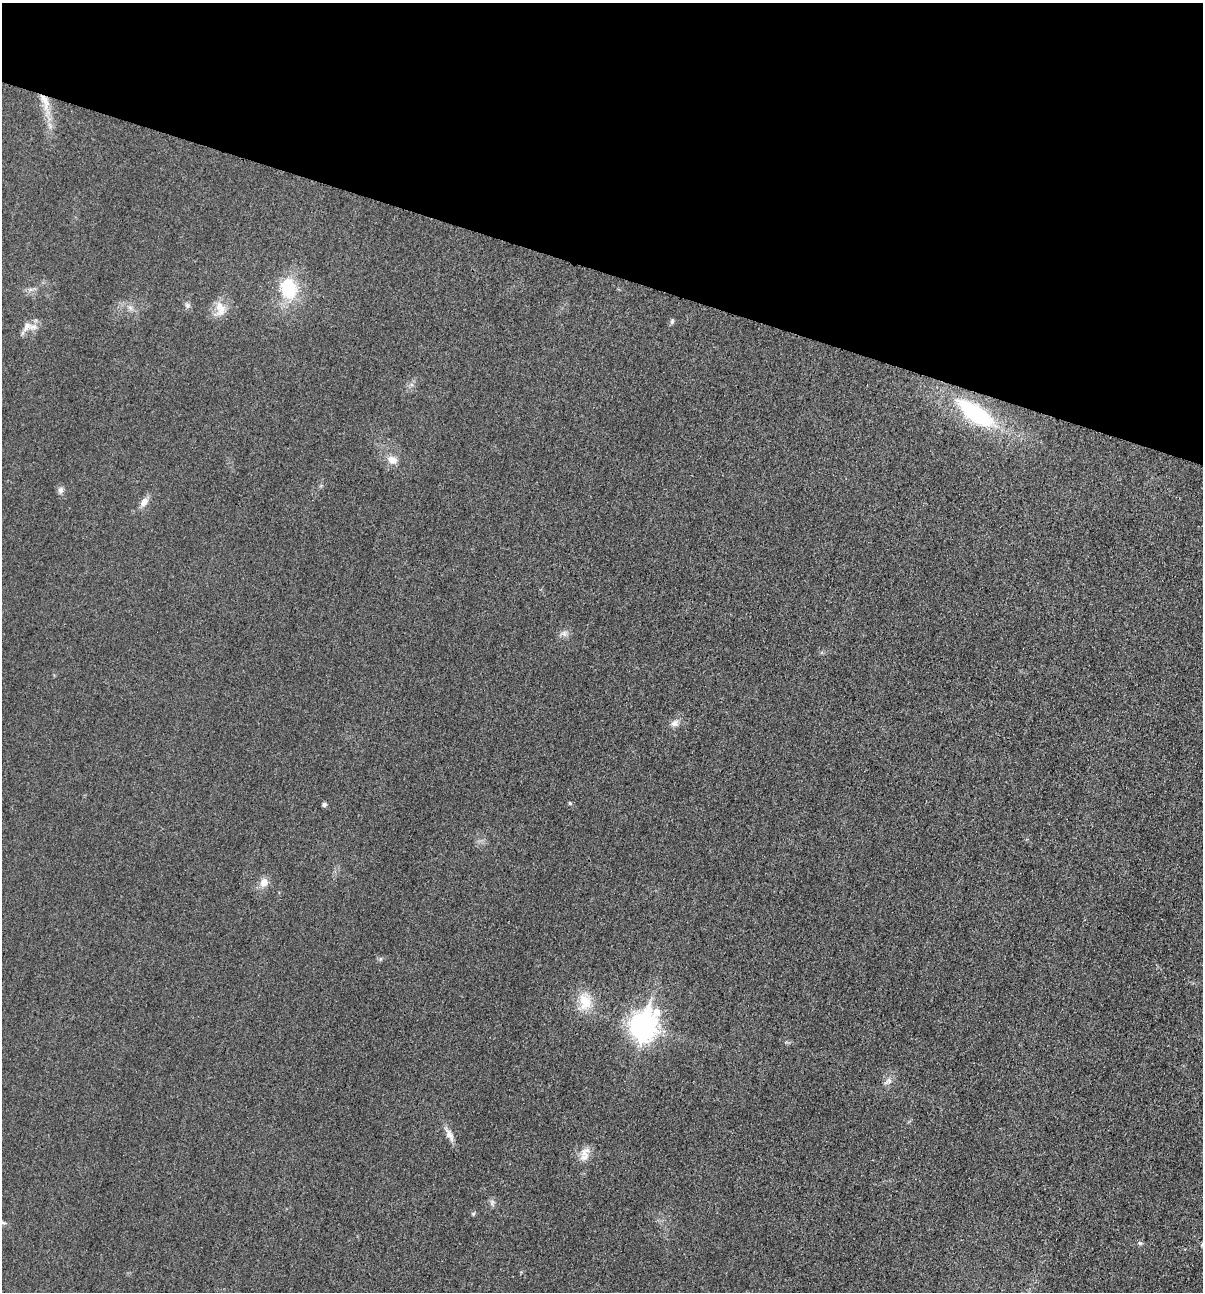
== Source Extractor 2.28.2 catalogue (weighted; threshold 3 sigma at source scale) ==
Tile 2 of 4 x 4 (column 2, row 1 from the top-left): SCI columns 1331-2531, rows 3881-5170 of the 5200 x 5181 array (HDU 1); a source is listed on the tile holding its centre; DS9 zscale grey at full resolution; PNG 1205 x 1294 px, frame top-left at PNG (2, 3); no overlay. Shown black and unused: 21% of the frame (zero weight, under 3 of 4 exposures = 1% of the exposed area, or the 3 px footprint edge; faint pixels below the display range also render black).
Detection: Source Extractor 2.28.2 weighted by HDU 2 'WHT'; one run over the whole footprint, this tile lists its part. Background 0.0299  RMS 0.0059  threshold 0.0265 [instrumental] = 3 sigma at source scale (4.5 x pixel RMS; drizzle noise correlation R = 1.50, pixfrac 1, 0.05/0.05 arcsec/px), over >= 5 px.
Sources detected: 27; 1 inside a brighter listed object's ellipse — not listed separately; the other 26 listed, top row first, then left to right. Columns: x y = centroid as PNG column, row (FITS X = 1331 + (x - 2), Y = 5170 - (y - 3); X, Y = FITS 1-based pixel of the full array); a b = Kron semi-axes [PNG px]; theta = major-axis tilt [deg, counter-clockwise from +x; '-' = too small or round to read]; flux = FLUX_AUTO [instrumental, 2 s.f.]
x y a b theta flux
45 101 26 10 -76 11
288 289 22 17 -75 30
187 305 8 7 - 1.7
130 308 8 5 -45 1.8
220 309 22 14 -84 8.2
672 321 7 5 81 1.2
27 326 14 9 51 4.2
975 413 49 19 -34 58
392 460 12 9 -18 5.5
61 490 9 7 68 2.2
144 502 12 8 51 4.3
564 634 10 8 3 2.6
675 723 12 9 25 3.3
570 803 5 4 - 0.92
324 804 5 4 - 1.5
264 882 11 9 55 5.1
380 959 6 4 72 0.84
585 1002 25 17 -84 13
643 1026 12 9 66 550
888 1081 13 7 37 3
449 1134 22 8 -62 4.5
584 1154 18 12 65 6.2
492 1202 9 6 79 1.7
473 1214 5 5 - 0.82
2 1222 11 5 -20 1.6
1140 1243 6 5 - 1.1
Overlapping masked pixels (flux is a lower limit): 1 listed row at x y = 45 101
Isophote crosses this tile's border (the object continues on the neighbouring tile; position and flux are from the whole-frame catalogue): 1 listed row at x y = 2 1222